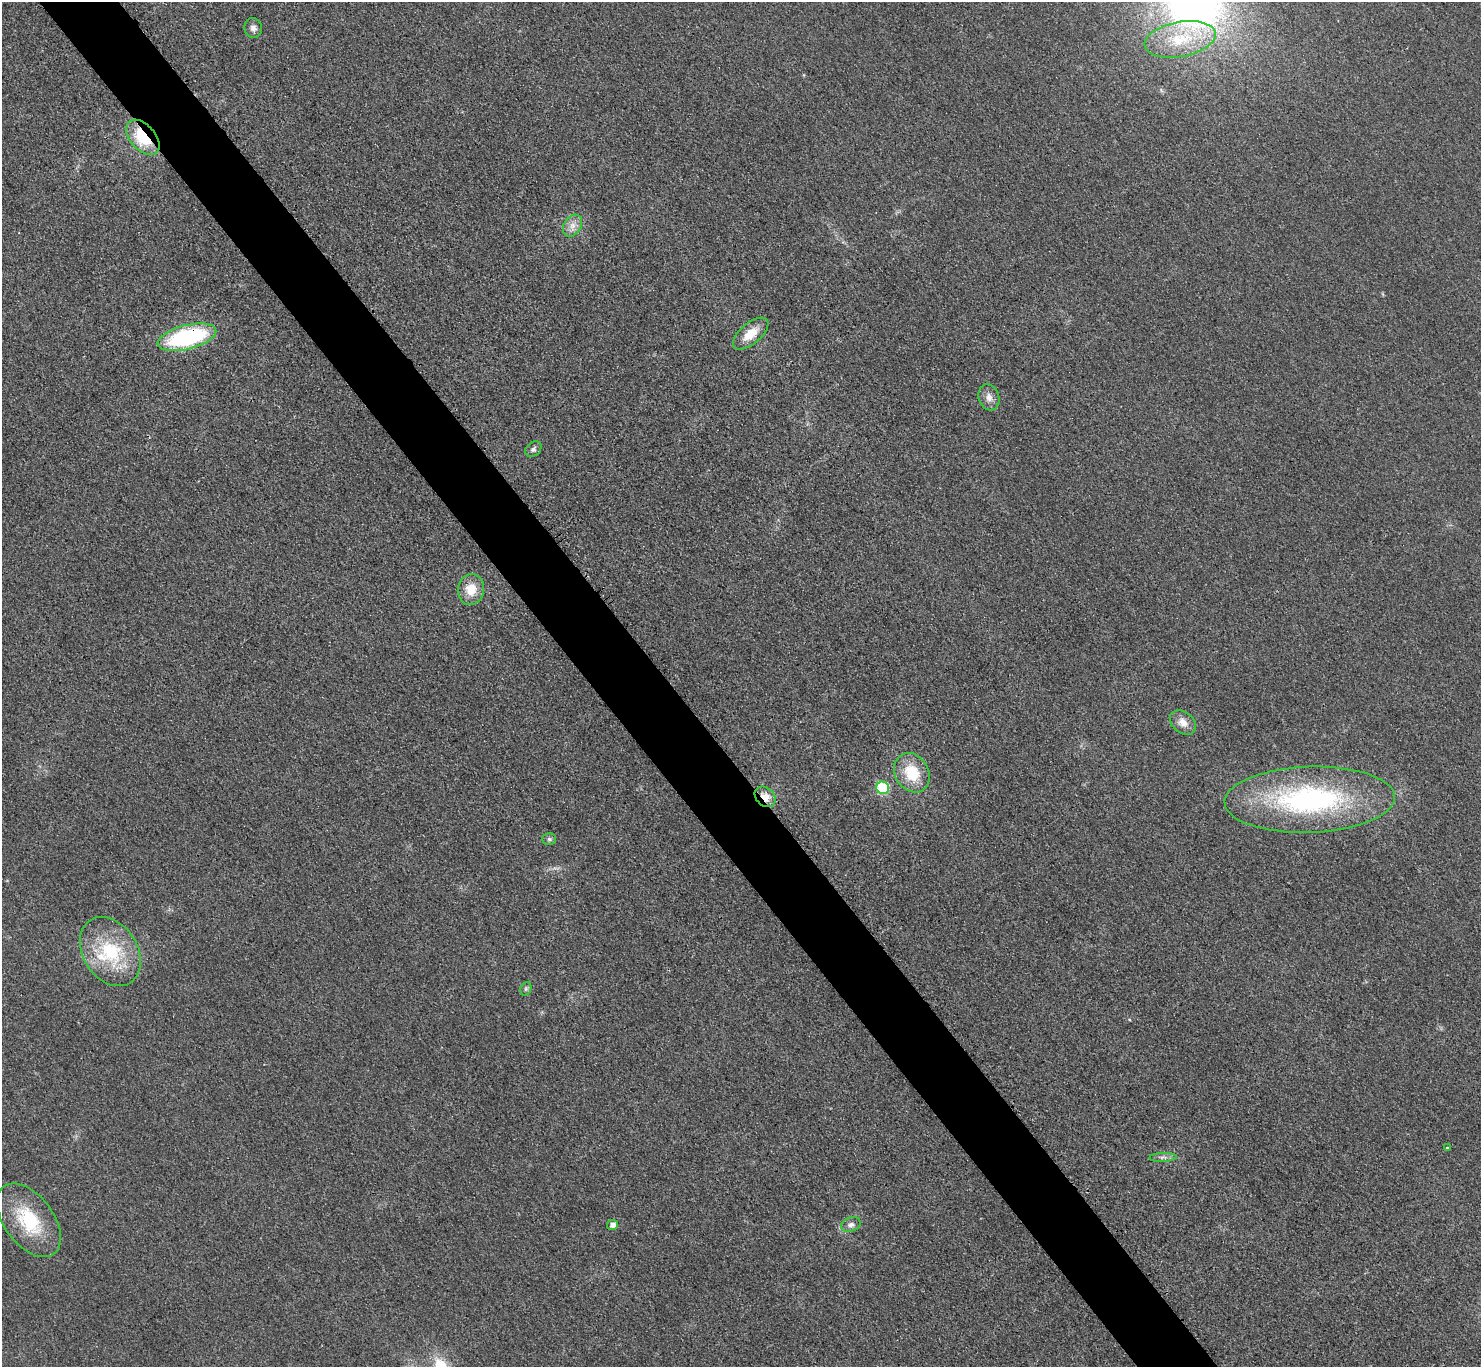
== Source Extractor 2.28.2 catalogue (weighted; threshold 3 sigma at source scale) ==
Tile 11 of 4 x 4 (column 3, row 3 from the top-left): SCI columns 2968-4446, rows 1533-2897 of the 5943 x 5938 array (HDU 1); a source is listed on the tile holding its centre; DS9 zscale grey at full resolution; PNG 1483 x 1369 px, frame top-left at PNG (2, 2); each listed source drawn as its Kron ellipse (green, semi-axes under 4 px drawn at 4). Shown black and unused: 5% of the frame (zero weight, under 3 of 4 exposures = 1% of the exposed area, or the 3 px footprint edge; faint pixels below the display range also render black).
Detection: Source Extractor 2.28.2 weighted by HDU 2 'WHT'; one run over the whole footprint, this tile lists its part. Background 0.0435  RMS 0.0066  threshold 0.0298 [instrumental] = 3 sigma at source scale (4.5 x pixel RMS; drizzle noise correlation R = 1.50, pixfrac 1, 0.05/0.05 arcsec/px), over >= 5 px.
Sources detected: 23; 1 inside a brighter listed object's ellipse — not listed separately; the other 22 listed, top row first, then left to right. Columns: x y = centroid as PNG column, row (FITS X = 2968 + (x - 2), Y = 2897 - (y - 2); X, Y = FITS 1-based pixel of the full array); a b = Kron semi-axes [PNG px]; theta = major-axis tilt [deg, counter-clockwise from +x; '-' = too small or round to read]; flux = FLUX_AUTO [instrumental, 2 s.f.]
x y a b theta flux
253 28 10 9 - 3.2
1180 39 36 17 10 30
143 137 21 12 -48 29
572 226 12 8 59 5
751 334 21 10 40 12
187 337 30 12 14 84
989 397 13 10 -72 4.8
533 449 9 7 39 2
471 590 15 13 82 12
1183 722 14 10 -40 6.5
912 773 21 16 -59 23
883 788 6 6 - 44
765 797 11 9 -42 7.5
1310 800 85 33 2 140
549 839 7 6 - 1.5
110 951 37 27 -58 46
526 989 7 5 68 1.3
1447 1147 3 3 - 0.95
1163 1157 13 4 2 2.4
29 1220 42 24 -53 41
613 1225 5 5 - 3.9
851 1225 10 7 19 2.9
Overlapping masked pixels (flux is a lower limit): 3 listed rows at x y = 143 137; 187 337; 765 797